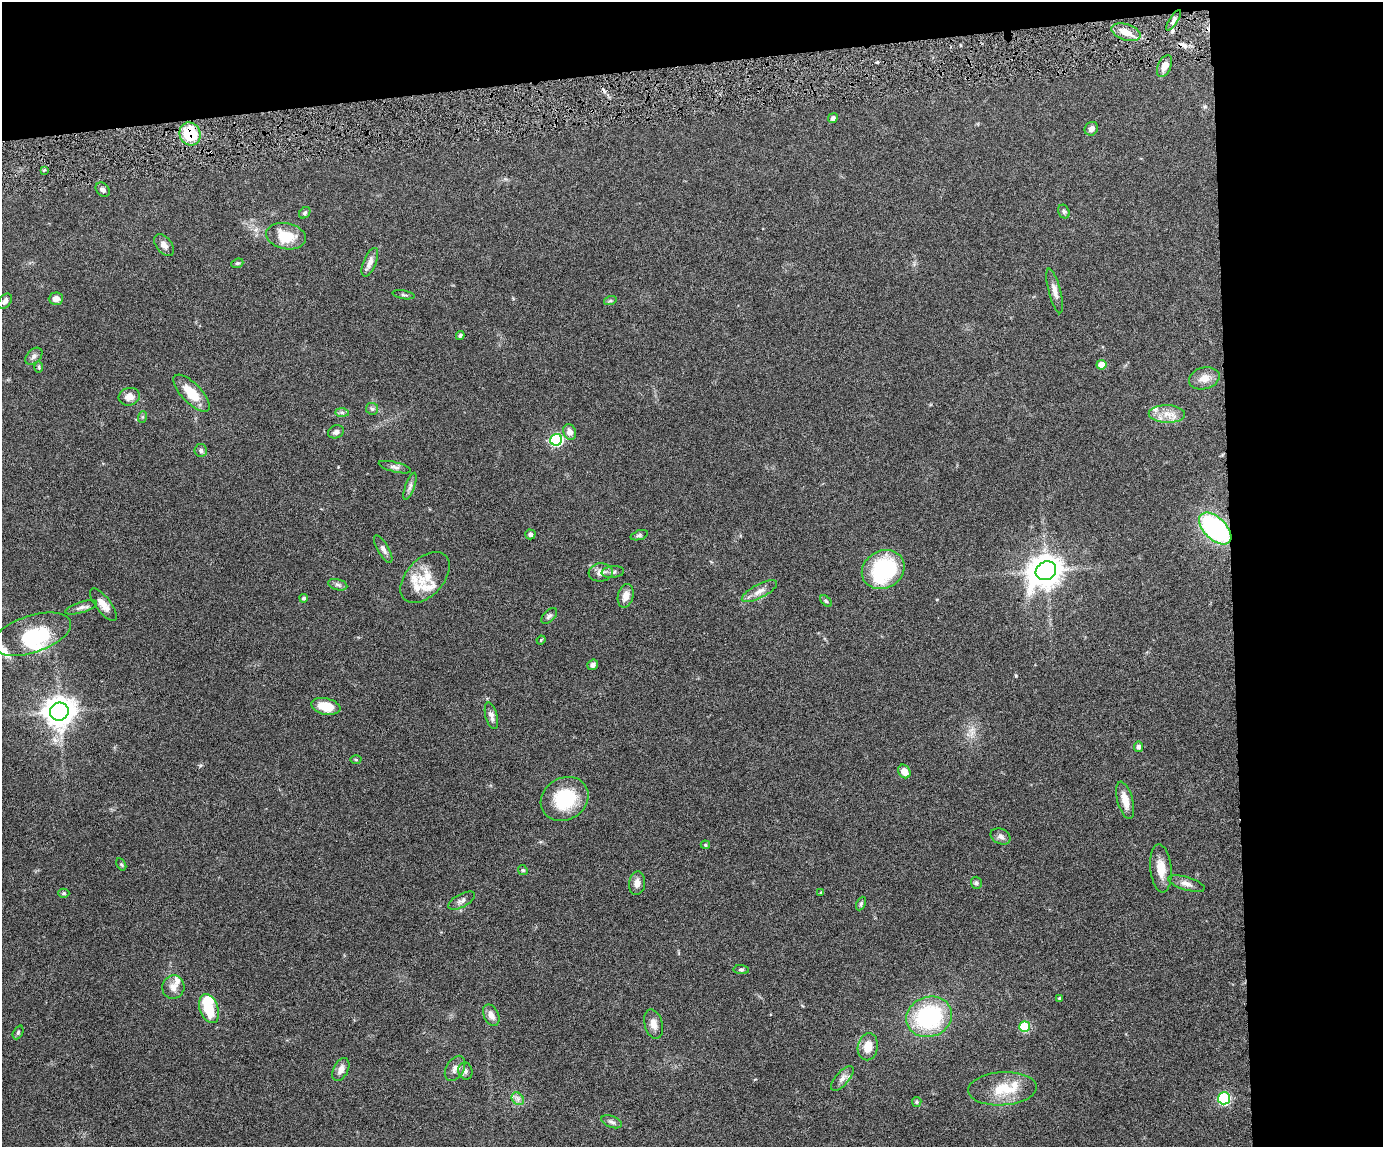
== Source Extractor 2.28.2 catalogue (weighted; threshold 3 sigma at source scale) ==
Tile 3 of 3 x 4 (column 3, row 1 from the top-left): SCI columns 3004-4384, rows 3438-4582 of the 4519 x 4583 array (HDU 1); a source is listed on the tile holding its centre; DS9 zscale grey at full resolution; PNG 1385 x 1149 px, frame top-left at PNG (2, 2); each listed source drawn as its Kron ellipse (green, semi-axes under 4 px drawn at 4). Shown black and unused: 17% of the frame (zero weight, under 4 of 8 exposures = <1% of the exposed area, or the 3 px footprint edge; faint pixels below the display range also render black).
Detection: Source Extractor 2.28.2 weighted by HDU 2 'WHT'; one run over the whole footprint, this tile lists its part. Background 0.0445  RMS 0.0037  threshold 0.0153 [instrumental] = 3 sigma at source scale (4.09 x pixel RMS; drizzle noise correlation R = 1.36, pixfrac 0.8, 0.05/0.05 arcsec/px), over >= 5 px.
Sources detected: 106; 2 inside a brighter object's white glare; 1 cosmic-ray / hot-pixel residue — neither listed nor drawn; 8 inside a brighter listed object's ellipse — not listed separately; the other 95 listed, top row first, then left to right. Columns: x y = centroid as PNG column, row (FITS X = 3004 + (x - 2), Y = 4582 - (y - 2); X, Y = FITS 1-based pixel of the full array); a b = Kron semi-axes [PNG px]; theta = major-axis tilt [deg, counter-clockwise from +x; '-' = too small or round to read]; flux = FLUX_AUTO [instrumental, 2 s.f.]
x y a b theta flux
1174 20 12 4 56 1
1126 32 15 8 -18 3.6
1164 66 12 6 65 2.3
833 118 5 4 - 1
1091 129 7 6 - 1.5
190 134 11 10 - 15
44 170 4 3 - 0.34
103 190 8 6 -44 1
1064 212 7 5 -63 0.75
305 213 6 5 - 0.66
286 236 20 13 -11 9.1
164 245 12 8 -50 1.8
370 262 15 6 68 2
237 263 6 4 20 0.53
1055 291 23 6 -75 2.2
404 295 11 3 -9 0.6
56 299 7 6 - 2.1
5 301 8 6 53 1.3
610 301 6 4 18 0.49
460 335 4 4 - 0.65
34 356 10 6 45 1.1
1101 365 5 5 - 4.5
39 367 6 4 -89 0.36
1204 378 16 10 15 3.5
192 393 24 10 -46 7.3
129 397 10 9 - 2.9
372 409 6 6 - 0.68
342 412 7 4 -1 0.72
1167 414 18 9 -2 4.1
142 417 6 4 71 0.46
336 432 8 6 23 1.1
570 432 8 6 -67 2.4
556 440 6 6 - 42
201 450 6 6 - 0.84
395 467 17 5 -14 1.1
410 486 14 4 70 1.2
1215 529 20 11 -44 53
530 534 5 5 - 0.97
639 535 9 4 19 0.6
383 549 15 5 -60 1.3
883 570 22 18 29 33
1046 571 10 9 - 550
601 572 12 9 7 2.1
613 572 11 6 6 1.1
425 577 30 18 47 8.1
338 585 10 5 -14 0.94
759 591 19 7 27 2.4
626 596 12 7 76 3
303 598 4 4 - 0.77
826 601 7 4 -44 0.54
103 605 19 7 -52 3.2
81 607 16 5 17 1.4
549 616 9 5 45 0.93
32 634 41 18 18 18
541 640 4 3 - 0.34
593 665 6 5 - 1
326 706 15 8 -12 6.3
59 712 9 9 - 460
491 716 13 6 -75 1.6
1138 747 5 4 - 0.96
356 760 5 3 - 0.35
904 771 7 5 -56 2.6
565 799 25 21 31 16
1125 800 19 7 -75 3.8
1001 836 10 7 -26 1.4
705 845 5 4 - 0.48
121 864 6 4 -58 0.44
1161 868 24 10 -85 4.9
523 870 5 4 - 0.46
637 883 12 8 86 2.2
976 883 6 5 - 0.7
1186 884 19 6 -16 2
821 892 4 3 - 0.35
64 893 5 4 - 0.51
461 901 15 6 28 1.3
861 903 7 4 64 0.6
741 970 8 4 -5 0.6
173 987 12 11 - 2.6
1060 998 4 4 - 0.54
209 1009 15 9 -71 9.2
491 1015 11 7 -64 2.1
929 1017 23 20 20 35
653 1024 15 9 -75 2.5
1025 1027 5 5 - 18
18 1032 7 4 64 0.63
868 1047 13 10 81 4.3
455 1068 14 8 60 2
341 1070 12 7 63 2.3
465 1071 9 7 -74 1.1
842 1078 15 6 49 1.8
1002 1089 34 16 4 10
1224 1098 6 6 - 35
518 1099 7 5 -46 1.1
917 1102 5 4 - 0.44
612 1122 11 5 -21 1.1
Overlapping masked pixels (flux is a lower limit): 3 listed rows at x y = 1174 20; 190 134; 1215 529
Unlisted compact peaks at least as high as the median listed source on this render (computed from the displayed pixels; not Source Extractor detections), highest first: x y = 1016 676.